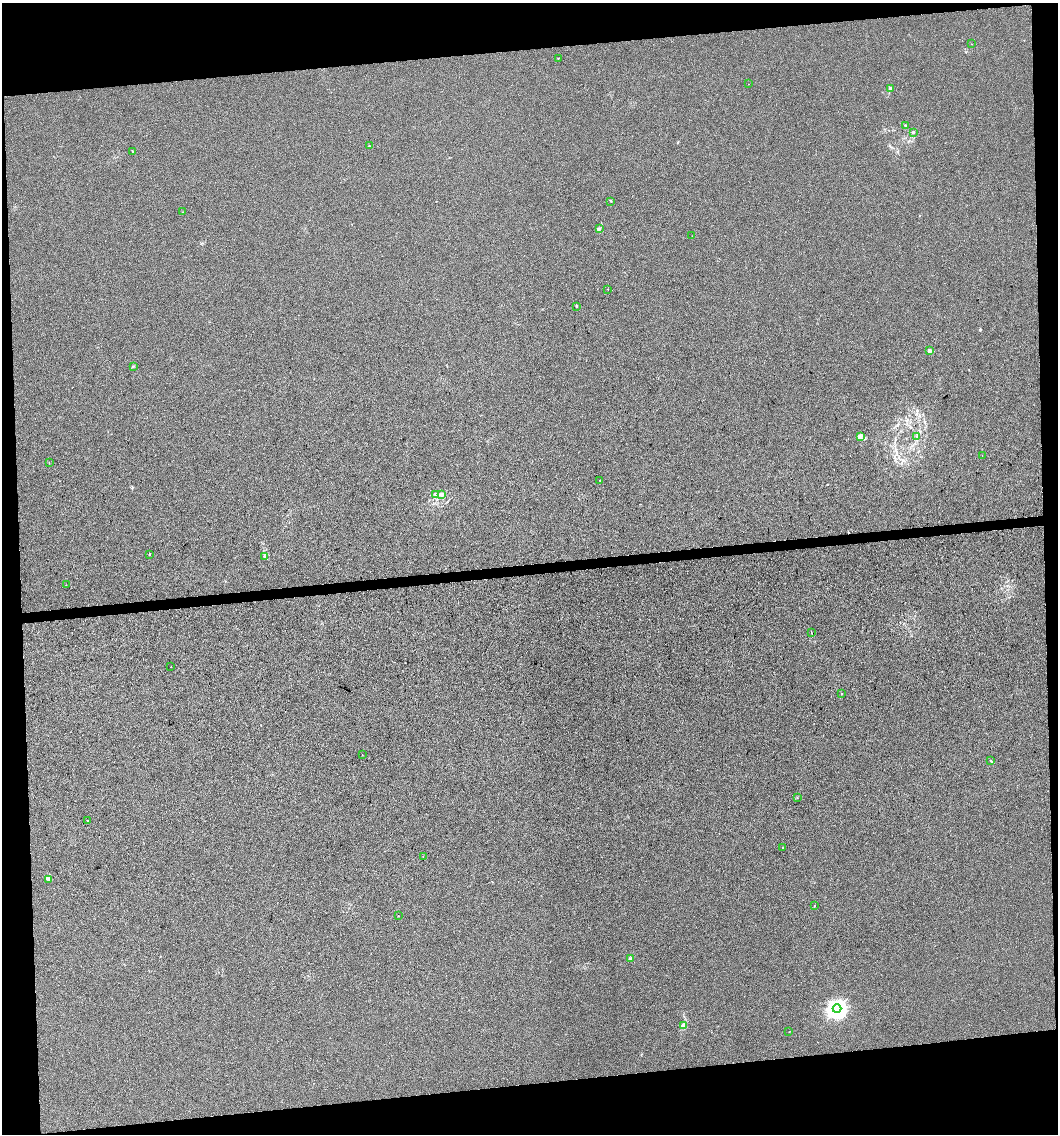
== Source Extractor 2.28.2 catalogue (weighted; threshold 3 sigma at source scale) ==
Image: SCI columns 7-4228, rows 1-4526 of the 4275 x 4526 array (HDU 1 of 3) = the unmasked area's bounding box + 8 px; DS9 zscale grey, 4 x 4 block average (1 PNG px = mean of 4 x 4 image px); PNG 1060 x 1136 px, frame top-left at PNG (2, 3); each listed source drawn as its Kron ellipse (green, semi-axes under 4 px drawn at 4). Shown black and unused: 13% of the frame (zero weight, under 3 of 4 exposures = <1% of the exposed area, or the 3 px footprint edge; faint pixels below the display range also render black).
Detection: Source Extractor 2.28.2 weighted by HDU 2 'WHT'. Background 1.56e-04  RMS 0.0036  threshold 0.0161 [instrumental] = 3 sigma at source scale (4.5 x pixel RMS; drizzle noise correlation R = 1.50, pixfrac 1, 0.0396/0.0396 arcsec/px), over >= 5 px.
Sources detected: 45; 2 cosmic-ray / hot-pixel residue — neither listed nor drawn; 1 inside a brighter listed object's ellipse — not listed separately; the other 42 listed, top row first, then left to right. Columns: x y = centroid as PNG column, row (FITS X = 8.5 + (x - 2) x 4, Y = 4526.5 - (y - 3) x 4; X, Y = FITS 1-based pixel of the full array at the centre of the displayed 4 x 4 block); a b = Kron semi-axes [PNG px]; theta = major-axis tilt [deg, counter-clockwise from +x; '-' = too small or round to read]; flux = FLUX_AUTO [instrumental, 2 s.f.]
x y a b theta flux
972 44 2 2 - 1.7
558 58 2 2 - 0.54
748 84 2 2 - 0.34
890 88 3 2 - 2.6
905 126 2 2 - 1.9
913 132 3 2 - 2.6
369 146 2 2 - 1.2
132 151 2 2 - 0.92
611 201 2 2 - 1.3
183 212 2 2 - 0.53
599 229 2 2 - 1.3
692 236 2 2 - 0.85
608 289 2 2 - 1
576 306 2 2 - 3.3
929 351 2 2 - 16
133 366 2 2 - 0.89
860 436 3 2 - 2.5
917 436 2 2 - 0.88
982 455 2 2 - 0.31
49 463 2 2 - 0.73
600 480 2 2 - 1
435 494 3 2 - 2.2
442 494 3 2 - 1.9
149 554 2 2 - 1.9
265 557 3 2 - 2.9
66 585 2 2 - 0.48
811 632 2 2 - 0.89
171 667 2 2 - 1.1
841 694 2 2 - 0.81
362 754 2 2 - 0.35
991 761 3 2 - 1.2
797 798 2 2 - 0.59
87 821 2 2 - 1.2
782 847 2 2 - 0.73
423 857 2 2 - 0.52
48 879 3 2 - 0.98
814 906 2 2 - 1.7
398 916 2 2 - 1.7
631 959 2 2 - 27
837 1009 4 4 - 1100
683 1025 3 2 - 2.9
789 1032 2 2 - 0.48
Diffuse or blended objects may show on this block-average render without a row.